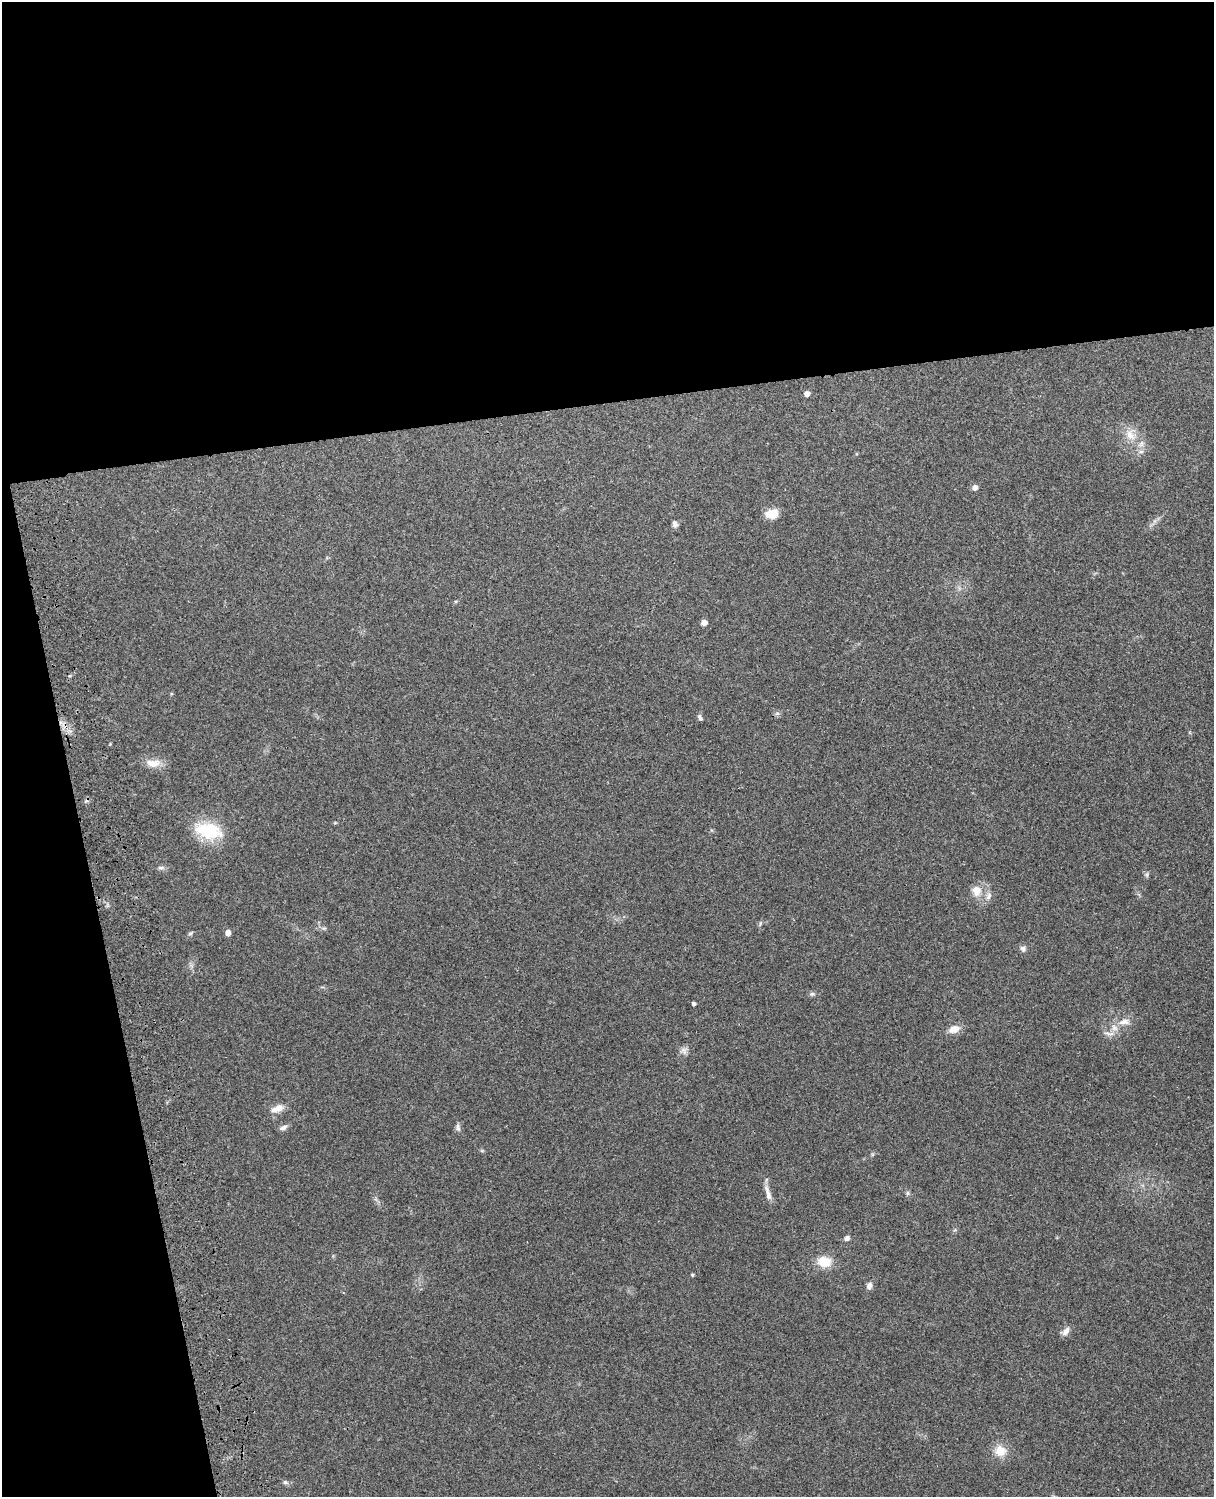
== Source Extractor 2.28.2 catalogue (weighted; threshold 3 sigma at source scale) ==
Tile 1 of 4 x 3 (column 1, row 1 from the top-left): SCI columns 120-1331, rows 3156-4650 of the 5087 x 4928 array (HDU 1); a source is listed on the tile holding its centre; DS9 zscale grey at full resolution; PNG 1216 x 1499 px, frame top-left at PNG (2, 2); no overlay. Shown black and unused: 33% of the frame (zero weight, under 3 of 4 exposures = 6% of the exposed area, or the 3 px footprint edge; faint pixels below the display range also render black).
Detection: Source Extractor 2.28.2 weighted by HDU 2 'WHT'; one run over the whole footprint, this tile lists its part. Background 0.257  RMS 0.0089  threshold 0.0401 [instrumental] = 3 sigma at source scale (4.5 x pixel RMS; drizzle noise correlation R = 1.50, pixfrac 1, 0.05/0.05 arcsec/px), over >= 5 px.
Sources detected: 39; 1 cosmic-ray / hot-pixel residue — not listed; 1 inside a brighter listed object's ellipse — not listed separately; the other 37 listed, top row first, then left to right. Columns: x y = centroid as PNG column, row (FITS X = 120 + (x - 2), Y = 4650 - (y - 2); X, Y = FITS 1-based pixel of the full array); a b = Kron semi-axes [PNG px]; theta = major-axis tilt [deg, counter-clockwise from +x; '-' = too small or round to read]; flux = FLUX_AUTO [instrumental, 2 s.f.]
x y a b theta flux
807 394 5 4 - 5.4
1130 435 18 11 -67 12
1141 452 8 4 8 2.2
975 487 5 5 - 5.1
772 514 14 10 12 13
675 524 8 7 - 2.8
704 622 6 5 - 4.6
777 713 7 4 19 1.6
700 717 9 5 -57 2
153 763 22 10 -2 10
208 831 32 18 -13 42
161 868 10 5 0 2.4
1147 874 8 4 90 1.6
977 891 14 12 -80 10
988 896 13 7 68 4.2
324 928 6 4 17 1.4
190 933 7 4 2 1.4
228 933 5 5 - 6
1023 948 8 7 - 3.4
812 994 8 5 1 2
694 1003 4 3 - 2.2
1124 1022 18 8 4 7.8
954 1029 13 8 22 8.5
1109 1033 17 5 -6 3.9
684 1051 10 9 - 4.2
277 1109 17 8 18 7.8
283 1128 11 6 28 3.4
458 1128 12 5 -77 2.5
768 1193 23 6 -74 6.5
908 1193 7 4 -89 1.5
847 1238 7 6 - 2.7
824 1262 14 11 -8 18
692 1275 4 4 - 0.92
869 1286 8 6 70 3.9
1066 1331 12 7 53 4.8
1000 1451 15 14 - 13
285 1482 7 5 -15 2.2